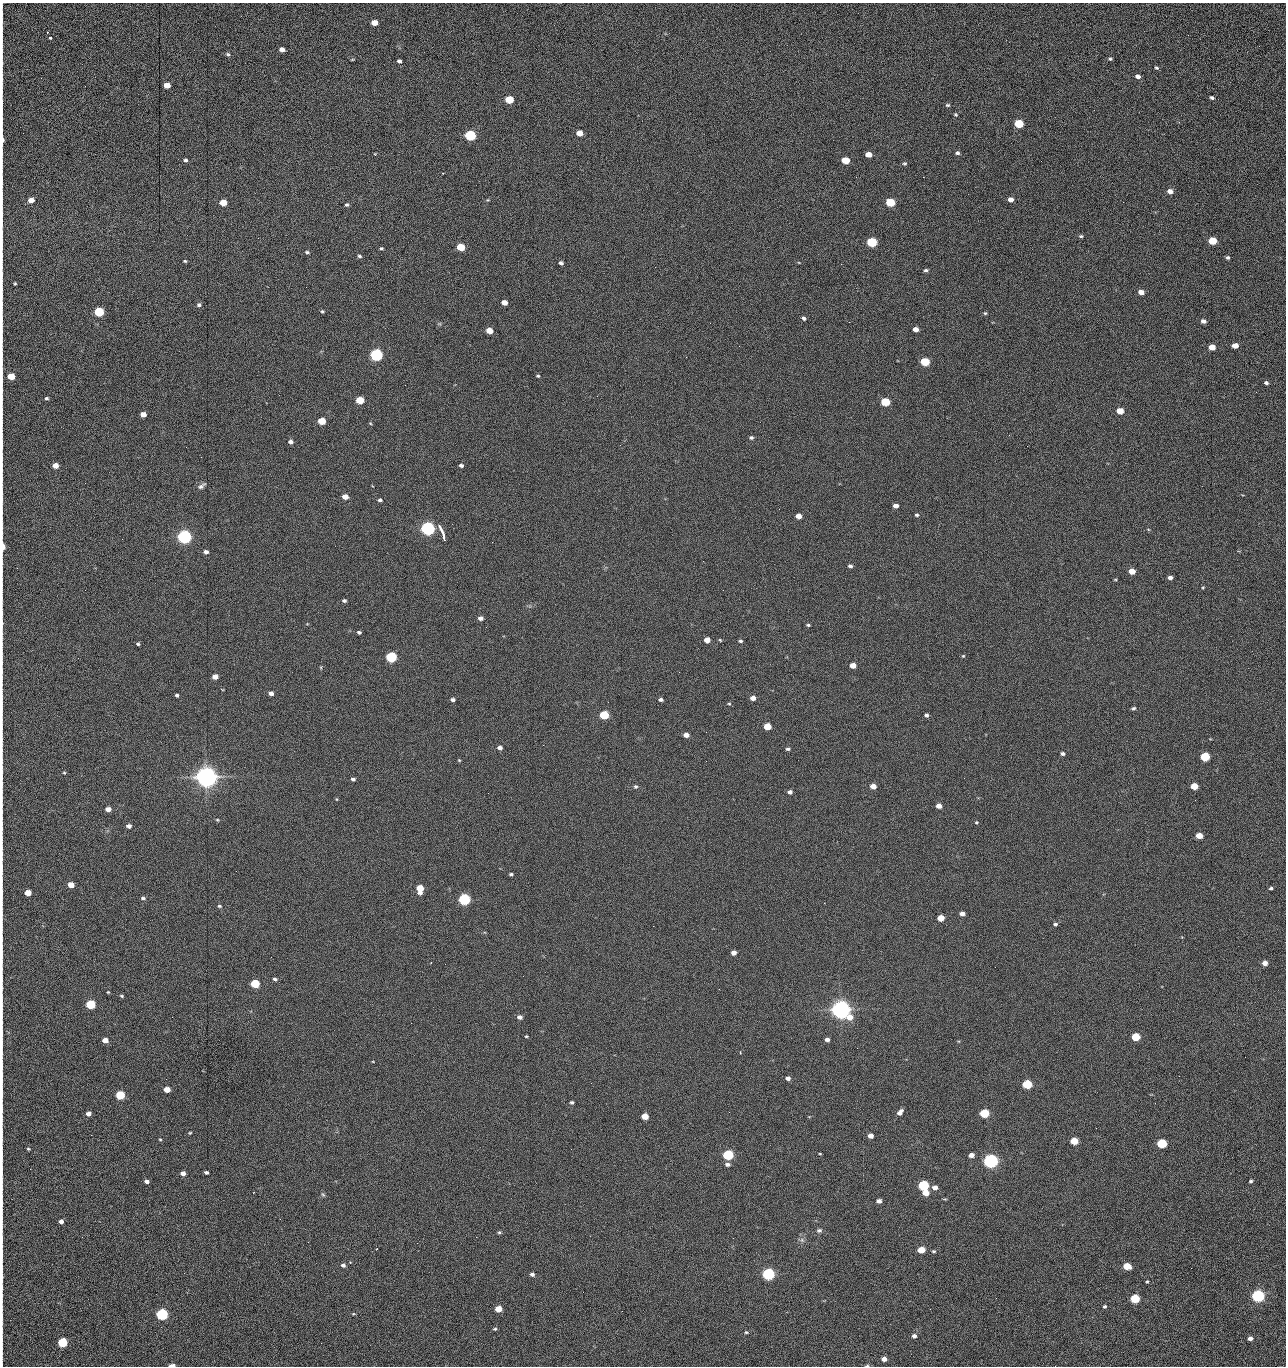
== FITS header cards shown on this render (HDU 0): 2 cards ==
NAXIS1  =                 1284 /fastest changing axis
NAXIS2  =                 1364 /next to fastest changing axis

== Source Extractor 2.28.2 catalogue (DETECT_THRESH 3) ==
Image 1284 x 1364 px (HDU 0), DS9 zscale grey, 1 PNG px = 1 image px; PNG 1288 x 1368 px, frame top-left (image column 1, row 1364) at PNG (2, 3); no overlay
Background 145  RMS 15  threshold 44.5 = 3 sigma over >= 5 px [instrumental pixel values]
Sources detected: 279; all 279 listed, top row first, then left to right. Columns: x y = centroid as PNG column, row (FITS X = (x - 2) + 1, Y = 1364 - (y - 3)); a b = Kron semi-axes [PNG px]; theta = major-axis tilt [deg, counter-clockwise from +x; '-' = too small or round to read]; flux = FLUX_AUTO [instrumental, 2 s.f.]
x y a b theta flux
374 23 5 4 - 1.3e+04
47 32 2 2 - 6.7e+02
2 35 16 2 90 3.3e+03
1188 35 3 2 - 8.2e+02
50 38 3 3 - 3.7e+03
282 49 5 4 - 5.2e+03
228 54 6 4 -27 1.6e+03
352 59 4 3 - 8.6e+02
1110 59 5 3 - 1.6e+03
399 61 5 4 - 2.4e+03
2 63 7 2 -90 1.2e+03
1156 68 5 3 - 1.5e+03
1138 76 5 4 - 4.0e+03
167 85 5 4 - 1.4e+04
1212 98 5 4 - 1.9e+03
509 100 5 5 - 4.3e+04
2 102 12 2 90 2.1e+03
948 105 6 5 - 1.6e+03
956 114 5 4 - 1.3e+03
2 120 12 2 90 2.2e+03
1179 122 3 3 - 1.0e+03
1019 124 6 5 - 6.1e+04
579 133 5 4 - 1.4e+04
470 135 6 5 - 1.6e+05
3 140 8 3 -89 3.9e+03
957 153 5 4 - 2.2e+03
869 154 5 4 - 1.2e+04
185 160 4 4 - 2.0e+03
845 160 5 4 - 2.8e+04
1041 161 2 2 - 1.1e+03
905 163 6 5 - 1.6e+03
443 173 3 2 - 6.7e+02
856 177 3 2 - 1.7e+03
923 177 2 2 - 1.1e+04
2 182 10 2 90 1.6e+03
1170 191 5 4 - 6.4e+03
1011 199 5 4 - 5.7e+03
31 200 5 4 - 1.0e+04
488 200 4 4 - 9.7e+02
223 202 5 4 - 2.0e+04
890 202 6 5 - 5.1e+04
1123 202 2 2 - 4.1e+02
347 205 4 4 - 1.6e+03
2 213 20 2 90 3.4e+03
1081 236 5 4 - 1.5e+03
2 240 8 2 90 1.4e+03
1212 241 5 5 - 4.2e+04
872 242 6 5 - 1.0e+05
461 247 5 4 - 4.0e+04
381 248 4 3 - 1.3e+03
307 252 5 4 - 1.6e+03
359 256 4 4 - 1.7e+03
1228 257 4 3 - 1.9e+03
185 261 3 3 - 1.2e+03
561 263 4 4 - 2.6e+03
841 264 2 2 - 1.8e+04
926 270 5 4 - 1.9e+03
15 283 3 3 - 1.1e+03
1141 292 5 4 - 7.5e+03
2 296 9 2 90 1.4e+03
504 303 5 4 - 9.4e+03
199 305 6 5 - 2.1e+03
322 311 4 4 - 1.4e+03
99 312 5 5 - 1.0e+05
985 313 4 4 - 1.3e+03
804 318 5 4 - 2.1e+03
1203 321 5 4 - 4.1e+03
710 323 2 2 - 2.1e+03
916 329 5 4 - 7.4e+03
489 331 5 4 - 1.6e+04
1235 345 5 4 - 1.0e+04
1212 347 5 4 - 1.6e+04
376 355 6 5 - 3.0e+05
925 362 5 5 - 5.8e+04
11 376 5 4 - 2.5e+04
538 376 5 3 - 1.2e+03
1266 383 4 4 - 2.4e+03
1256 392 2 2 - 6.3e+02
2 398 12 2 90 2.0e+03
46 398 5 4 - 1.8e+03
360 400 5 4 - 3.7e+04
885 402 5 5 - 6.0e+04
1120 411 5 4 - 1.9e+04
143 414 5 4 - 8.6e+03
321 421 5 4 - 2.9e+04
370 423 5 3 - 8.3e+02
1009 435 2 2 - 2.4e+03
751 437 5 4 - 2.0e+03
291 442 5 4 - 3.6e+03
2 444 19 2 90 3.4e+03
186 447 3 2 - 2.1e+03
461 465 4 3 - 2.5e+03
55 466 5 4 - 1.2e+04
85 483 2 2 - 6.1e+02
201 486 10 5 37 3.1e+03
345 497 5 4 - 9.9e+03
2 499 14 2 90 2.4e+03
380 500 4 4 - 2.3e+03
896 506 5 4 - 5.7e+03
917 515 4 4 - 1.6e+03
798 516 5 4 - 8.9e+03
2 525 15 2 90 2.7e+03
428 529 6 5 - 5.0e+05
442 530 13 4 -63 5.8e+03
443 535 5 3 - 2.6e+03
184 537 6 5 - 5.4e+05
444 539 4 2 - 1.6e+03
492 542 2 2 - 1.8e+03
3 547 6 3 -90 1.5e+04
206 552 4 4 - 3.7e+03
850 566 5 4 - 2.3e+03
1132 571 5 4 - 1.3e+04
1170 578 4 4 - 3.9e+03
1115 579 4 3 - 8.4e+02
1203 587 4 3 - 9.7e+02
344 601 4 3 - 2.0e+03
480 618 5 4 - 4.4e+03
2 624 15 3 88 3.1e+03
808 625 5 3 - 1.4e+03
359 632 4 3 - 2.0e+03
707 640 5 4 - 1.0e+04
720 640 5 3 - 9.3e+02
740 641 4 4 - 1.7e+03
138 644 4 3 - 1.5e+03
963 656 4 4 - 1.0e+03
391 657 5 5 - 1.6e+05
853 665 5 4 - 1.4e+04
321 667 5 3 - 9.4e+02
2 671 8 2 90 1.4e+03
679 672 3 2 - 1.2e+03
215 677 5 4 - 7.6e+03
271 693 4 4 - 4.3e+03
177 695 4 3 - 1.9e+03
753 698 5 4 - 6.0e+03
453 700 4 4 - 2.6e+03
661 700 5 4 - 2.6e+03
729 704 5 4 - 1.1e+03
1133 708 5 4 - 1.9e+03
604 715 5 5 - 6.9e+04
926 715 4 4 - 2.4e+03
767 726 5 4 - 2.7e+04
706 732 2 2 - 4.5e+02
686 735 5 4 - 7.4e+03
543 745 2 2 - 2.1e+03
500 748 5 4 - 4.1e+03
788 749 5 4 - 1.9e+03
1063 754 5 4 - 2.3e+03
1205 757 5 5 - 7.7e+04
459 760 4 3 - 9.0e+02
706 761 2 2 - 1.4e+03
2 772 10 2 90 1.5e+03
64 773 4 3 - 1.1e+03
206 777 7 6 - 1.6e+06
353 779 4 3 - 2.4e+03
873 786 5 4 - 1.1e+04
1194 786 5 4 - 2.5e+04
636 787 6 5 - 1.7e+03
790 792 5 4 - 3.1e+03
336 799 5 3 - 8.2e+02
939 806 5 4 - 8.1e+03
108 809 5 4 - 6.8e+03
217 820 5 4 - 1.1e+03
976 822 4 3 - 1.1e+03
129 826 5 4 - 3.8e+03
1199 836 5 4 - 1.5e+04
511 874 4 3 - 1.9e+03
71 885 5 4 - 1.3e+04
420 888 6 5 - 2.7e+04
1271 888 4 3 - 1.6e+03
2 892 12 2 90 2.0e+03
28 893 5 4 - 1.6e+04
143 898 6 4 -7 1.8e+03
464 899 5 5 - 2.4e+05
219 906 6 4 -15 1.5e+03
962 914 5 4 - 5.7e+03
941 918 5 4 - 1.9e+04
1055 924 6 5 - 1.9e+03
2 952 11 2 90 2.0e+03
734 953 4 4 - 6.4e+03
1265 963 5 4 - 7.4e+03
523 976 3 2 - 1.2e+03
275 979 5 4 - 2.0e+03
255 984 5 5 - 6.0e+04
108 992 4 3 - 9.0e+02
122 996 5 4 - 1.3e+03
2 1003 16 2 90 2.2e+03
90 1004 5 5 - 7.6e+04
841 1010 7 6 - 1.3e+06
520 1017 5 4 - 4.3e+03
411 1023 2 2 - 3.5e+03
2 1033 13 2 90 2.3e+03
526 1036 3 2 - 9.9e+02
1136 1037 5 5 - 4.8e+04
827 1039 5 4 - 3.8e+03
105 1040 5 4 - 1.0e+04
857 1048 2 2 - 9.5e+02
740 1053 4 3 - 7.8e+02
1245 1057 2 2 - 1.0e+03
2 1065 21 2 90 3.9e+03
1179 1076 2 2 - 1.7e+03
788 1078 5 4 - 3.4e+03
1027 1084 5 5 - 8.9e+04
167 1090 5 4 - 1.2e+04
2 1095 10 2 90 1.8e+03
120 1095 5 5 - 6.5e+04
572 1102 4 3 - 1.9e+03
1155 1103 2 2 - 7.1e+02
2 1107 11 2 90 1.6e+03
729 1112 2 2 - 6.4e+02
900 1112 7 4 49 4.9e+03
984 1113 5 5 - 7.3e+04
88 1114 5 4 - 5.3e+03
645 1116 5 4 - 2.1e+04
1096 1128 2 2 - 3.9e+02
2 1132 10 2 90 1.7e+03
190 1133 3 3 - 1.0e+03
91 1135 2 2 - 1.7e+03
871 1136 4 4 - 7.0e+03
160 1139 4 4 - 1.0e+03
1074 1141 5 4 - 3.2e+04
1162 1143 5 5 - 9.9e+04
28 1149 4 3 - 1.1e+03
571 1149 2 2 - 6.0e+02
2 1153 10 2 90 1.6e+03
820 1154 3 2 - 7.5e+02
728 1155 5 5 - 1.5e+05
971 1155 5 4 - 7.6e+03
990 1161 6 5 - 6.2e+05
727 1164 6 4 -9 3.1e+03
30 1169 2 2 - 1.8e+03
206 1172 4 3 - 2.3e+03
183 1173 4 4 - 4.7e+03
2 1181 10 2 90 1.6e+03
146 1181 4 4 - 3.6e+03
1251 1181 4 3 - 1.8e+03
923 1185 5 5 - 1.5e+05
935 1187 5 5 - 6.5e+03
926 1193 5 4 - 1.6e+04
323 1194 7 5 -52 1.5e+03
945 1199 4 4 - 1.0e+03
879 1201 5 4 - 4.7e+03
2 1204 9 2 90 1.4e+03
280 1219 3 2 - 1.5e+03
61 1222 4 4 - 4.0e+03
819 1230 7 6 - 2.4e+03
499 1232 4 4 - 1.5e+03
476 1237 2 2 - 4.9e+03
2 1239 12 2 90 2.0e+03
802 1240 7 5 -47 2.7e+03
308 1242 2 2 - 1.2e+03
417 1243 2 2 - 3.5e+03
921 1250 5 4 - 2.0e+04
933 1251 5 4 - 1.4e+03
350 1262 3 3 - 1.2e+03
343 1265 5 4 - 2.9e+03
1127 1266 5 4 - 2.7e+04
532 1274 4 4 - 3.2e+03
768 1274 5 5 - 3.1e+05
2 1276 18 3 87 3.2e+03
1147 1281 3 3 - 1.1e+03
1258 1296 5 5 - 3.6e+05
996 1298 2 2 - 1.9e+03
1135 1299 5 5 - 7.9e+04
1105 1306 4 4 - 1.5e+03
498 1309 5 4 - 1.8e+04
622 1311 2 2 - 5.7e+02
162 1314 5 5 - 2.4e+05
353 1314 4 3 - 8.9e+02
2 1316 16 2 90 3.0e+03
495 1329 4 3 - 1.2e+03
746 1332 4 3 - 1.2e+03
914 1336 4 4 - 3.7e+03
1250 1338 4 4 - 5.2e+03
62 1342 5 5 - 9.3e+04
2 1344 8 2 90 1.3e+03
884 1359 5 4 - 6.8e+03
172 1365 5 2 - 7.0e+03
867 1366 5 3 - 1.2e+03
1055 1366 2 2 - 1.3e+03
At the frame edge (FLAGS 8, measured only in part): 36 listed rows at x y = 2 35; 2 63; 2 102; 2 120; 3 140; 2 182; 2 213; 2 240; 2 296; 11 376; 2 398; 2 444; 2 499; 2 525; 3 547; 2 624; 2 671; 2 772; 2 892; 2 952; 2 1003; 2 1033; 2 1065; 2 1095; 2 1107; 2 1132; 2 1153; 2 1181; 2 1204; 2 1239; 2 1276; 2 1316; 2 1344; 172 1365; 867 1366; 1055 1366

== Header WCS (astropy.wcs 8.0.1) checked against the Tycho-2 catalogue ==
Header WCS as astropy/WCSLIB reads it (CRVAL/CRPIX/CD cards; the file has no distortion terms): RA---TAN/DEC--TAN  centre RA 15:41:41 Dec +51:59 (235.42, +51.98 deg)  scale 1.26 arcsec/px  FOV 26.9' x 28.5'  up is +92 deg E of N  parity flipped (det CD > 0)
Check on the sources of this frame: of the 60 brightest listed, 11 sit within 2.0 arcsec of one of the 11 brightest Tycho-2 stars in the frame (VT <= 12.29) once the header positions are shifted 0.45 arcsec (0.25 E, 0.38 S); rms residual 0.94 arcsec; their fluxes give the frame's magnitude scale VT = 25.23 - 2.5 log10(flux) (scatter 0.20 mag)
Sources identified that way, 11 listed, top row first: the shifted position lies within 2.0 arcsec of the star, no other Tycho-2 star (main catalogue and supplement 1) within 4.0 arcsec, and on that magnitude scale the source's flux lands within +1.5 / -3 mag of the star's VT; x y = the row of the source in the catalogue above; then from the Tycho-2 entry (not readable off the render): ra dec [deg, ICRS J2000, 3 dp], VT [Tycho-2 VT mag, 2 dp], TYC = Tycho-2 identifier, HIP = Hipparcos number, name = IAU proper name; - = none
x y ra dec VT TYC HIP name
376 355 235.614 +52.064 11.61 3489-1132-1 - -
428 529 235.514 +52.049 11.19 3489-1407-1 - -
184 537 235.515 +52.133 11.12 3489-1380-1 - -
206 777 235.378 +52.130 9.31 3489-1322-1 76850 -
464 899 235.303 +52.042 11.52 3489-958-1 - -
841 1010 235.232 +51.912 9.59 3489-824-1 - -
990 1161 235.143 +51.862 10.97 3489-1016-1 - -
923 1185 235.131 +51.886 12.29 3489-908-1 - -
768 1274 235.084 +51.941 11.45 3489-1346-1 - -
1258 1296 235.062 +51.771 11.53 3489-1453-1 - -
162 1314 235.075 +52.152 11.74 3489-912-1 - -